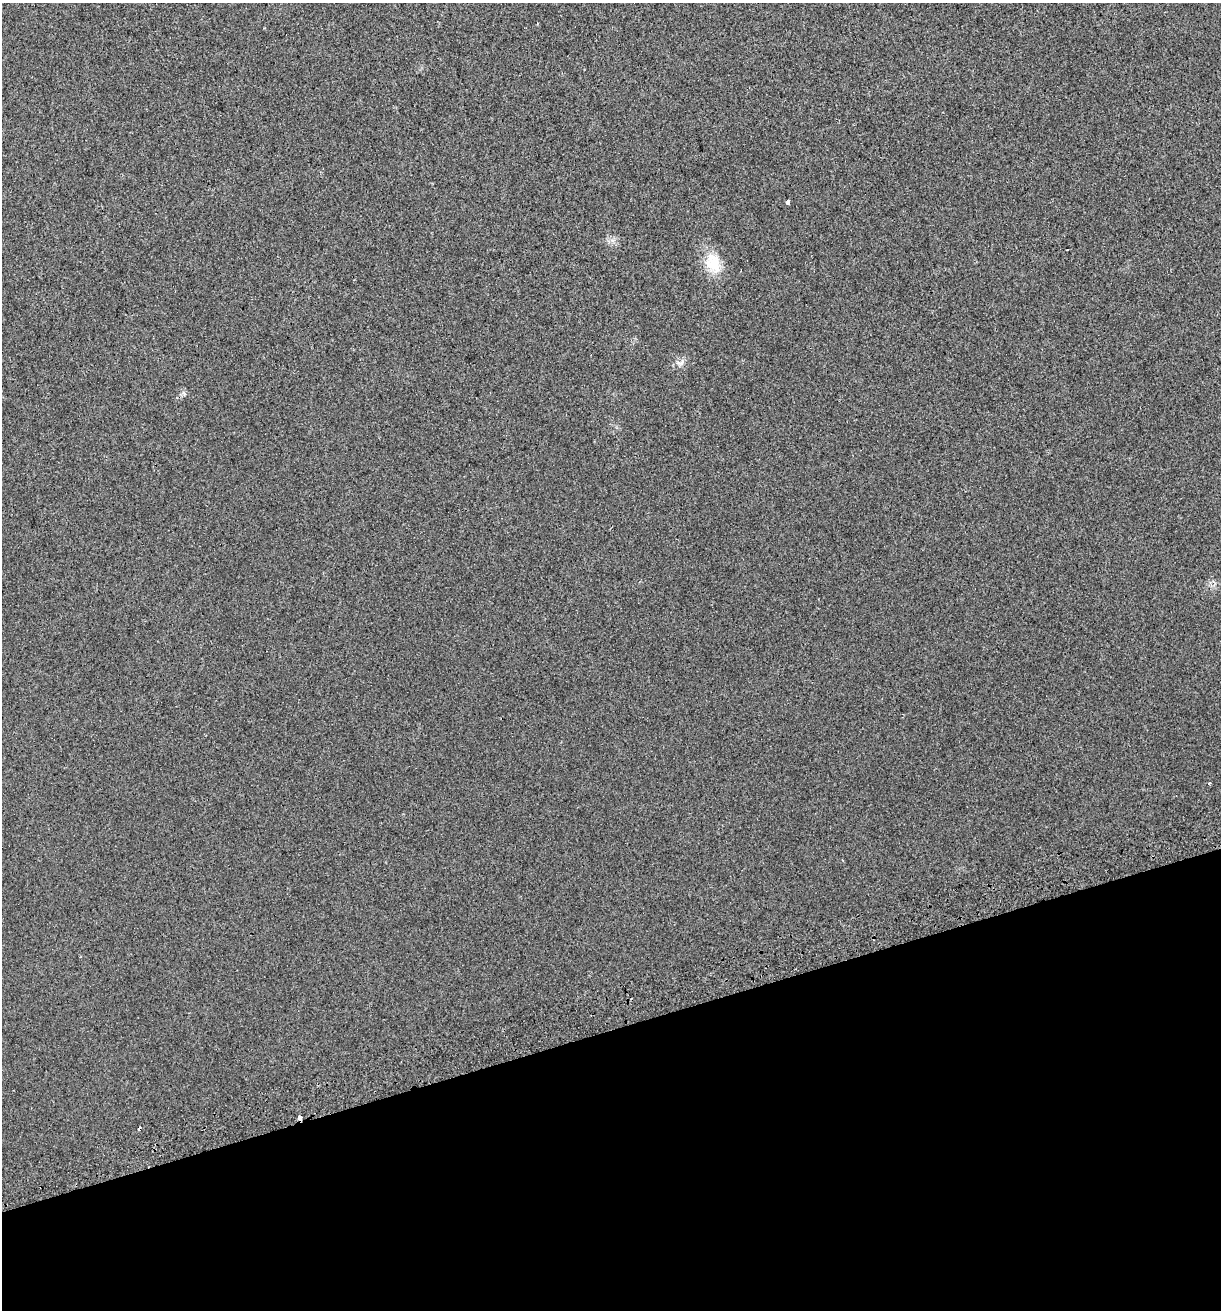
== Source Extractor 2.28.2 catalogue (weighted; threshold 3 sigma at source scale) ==
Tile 14 of 4 x 4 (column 2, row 4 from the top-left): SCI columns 1337-2555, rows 41-1348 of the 5060 x 5314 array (HDU 1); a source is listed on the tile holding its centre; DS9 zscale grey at full resolution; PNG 1223 x 1312 px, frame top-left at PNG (2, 3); no overlay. Shown black and unused: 21% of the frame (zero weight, under 2 of 3 exposures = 2% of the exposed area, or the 3 px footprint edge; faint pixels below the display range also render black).
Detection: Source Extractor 2.28.2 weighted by HDU 2 'WHT'; one run over the whole footprint, this tile lists its part. Background 0.0296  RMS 0.011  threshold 0.0489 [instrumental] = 3 sigma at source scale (4.5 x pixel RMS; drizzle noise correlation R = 1.50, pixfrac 1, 0.0396/0.0396 arcsec/px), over >= 5 px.
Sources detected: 7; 1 cosmic-ray / hot-pixel residue — not listed; the other 6 listed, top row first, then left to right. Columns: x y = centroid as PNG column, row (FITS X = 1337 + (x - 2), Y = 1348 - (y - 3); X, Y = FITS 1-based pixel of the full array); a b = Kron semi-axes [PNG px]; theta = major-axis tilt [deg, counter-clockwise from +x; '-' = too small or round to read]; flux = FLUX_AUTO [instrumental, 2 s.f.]
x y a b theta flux
787 202 4 4 - 5.5
1068 250 3 3 - 2.7
713 263 25 20 -64 26
679 363 10 3 -11 2.3
1209 783 3 3 - 1.3
299 1118 3 3 - 35
Overlapping masked pixels (flux is a lower limit): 1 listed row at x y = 299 1118